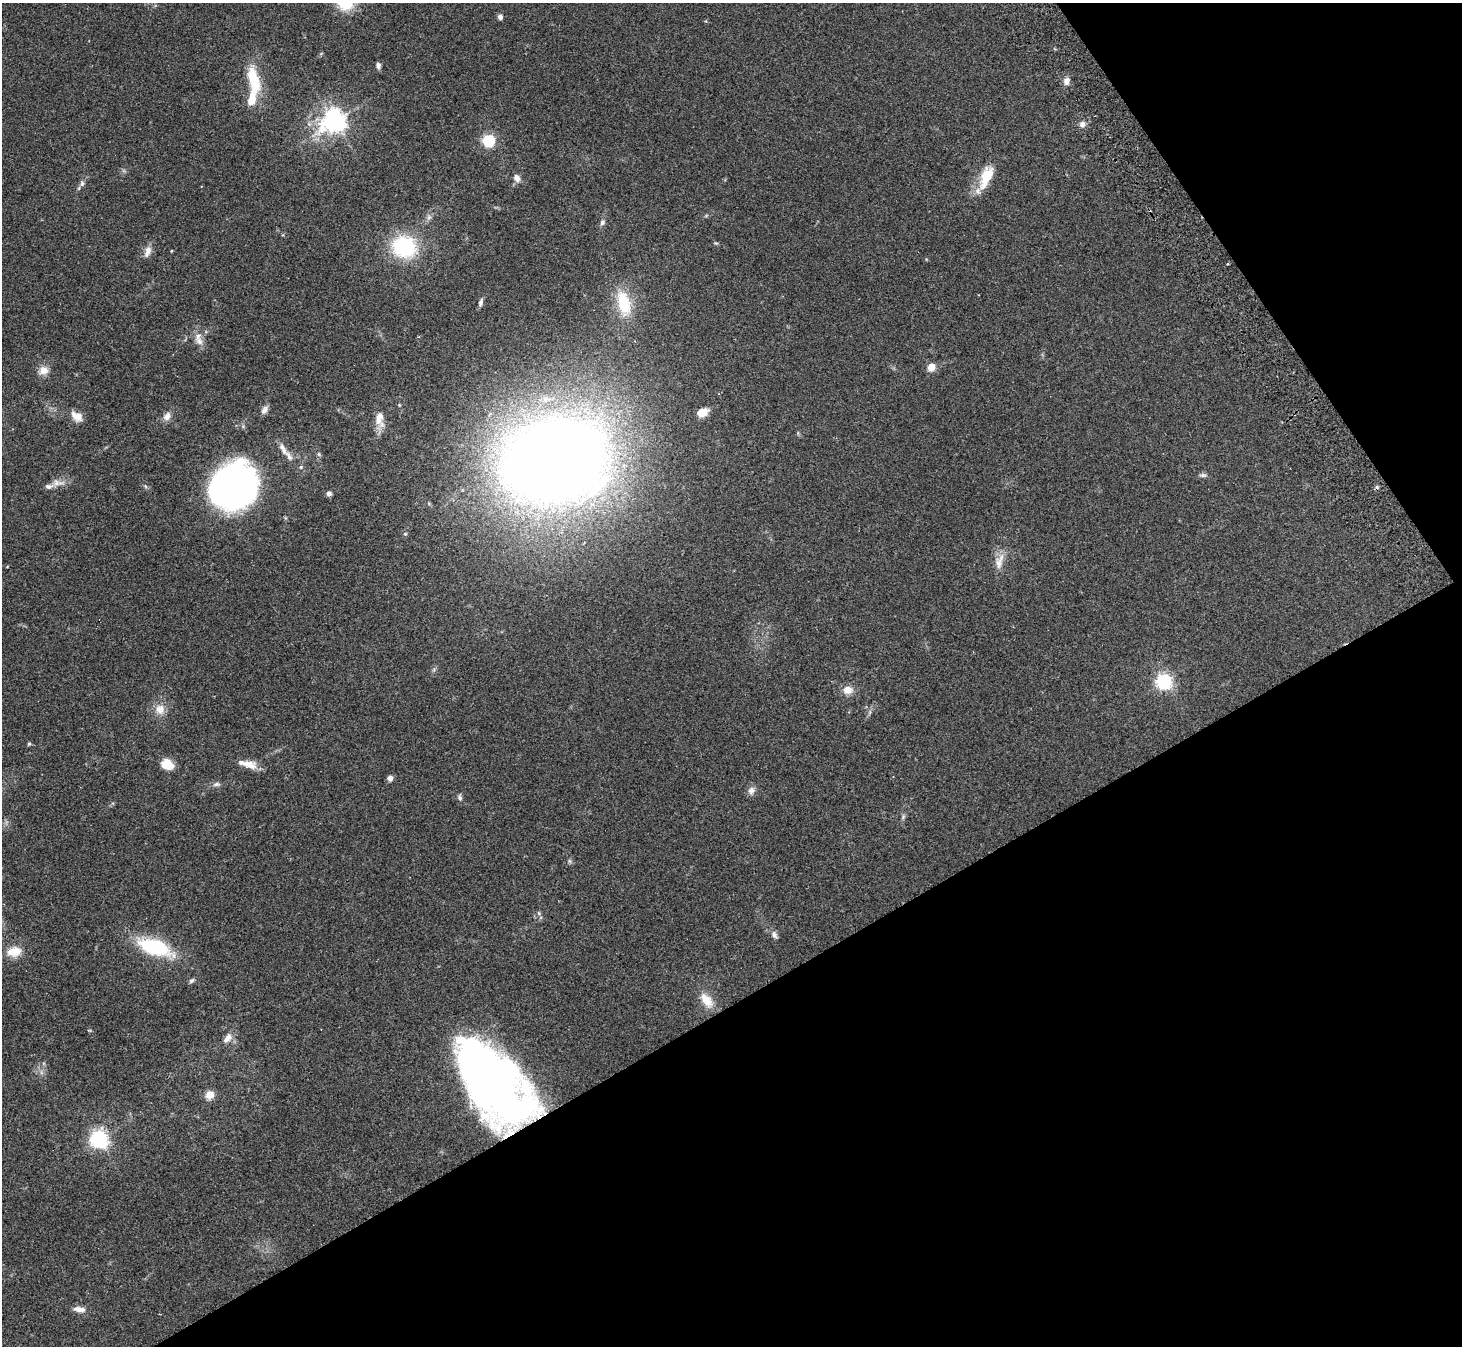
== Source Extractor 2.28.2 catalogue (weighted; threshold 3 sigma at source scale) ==
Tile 12 of 4 x 4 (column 4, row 3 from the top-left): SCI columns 4430-5889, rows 1541-2884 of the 5943 x 5903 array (HDU 1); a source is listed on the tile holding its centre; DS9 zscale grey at full resolution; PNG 1464 x 1348 px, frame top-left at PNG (2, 3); no overlay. Shown black and unused: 32% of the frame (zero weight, under 2 of 3 exposures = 3% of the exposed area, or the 3 px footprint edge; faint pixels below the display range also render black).
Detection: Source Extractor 2.28.2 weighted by HDU 2 'WHT'; one run over the whole footprint, this tile lists its part. Background 0.109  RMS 0.0092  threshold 0.0413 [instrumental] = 3 sigma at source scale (4.5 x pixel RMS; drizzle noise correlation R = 1.50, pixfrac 1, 0.05/0.05 arcsec/px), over >= 5 px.
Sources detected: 61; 1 inside a brighter object's white glare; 1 cosmic-ray / hot-pixel residue — not listed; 4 inside a brighter listed object's ellipse — not listed separately; the other 55 listed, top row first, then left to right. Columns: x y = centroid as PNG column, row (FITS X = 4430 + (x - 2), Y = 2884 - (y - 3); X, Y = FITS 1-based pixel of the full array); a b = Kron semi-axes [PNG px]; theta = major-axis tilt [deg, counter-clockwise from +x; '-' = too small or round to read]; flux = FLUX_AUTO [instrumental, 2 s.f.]
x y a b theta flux
500 17 5 5 - 3.4
378 65 7 5 -87 2.7
254 80 34 12 -77 32
1067 81 9 7 77 4.9
334 121 8 7 - 670
1082 124 8 7 - 3.5
488 141 6 5 - 110
986 177 30 13 67 23
517 178 10 7 -67 4.2
82 183 8 6 76 2.4
429 217 7 6 - 2.3
602 222 7 6 - 2.5
716 243 6 4 -31 1.1
404 247 24 20 -11 71
147 251 17 8 71 5.5
171 251 4 2 - 0.63
481 302 9 5 76 2.7
624 303 37 17 -75 32
198 336 12 8 -88 5.8
931 367 5 5 - 25
44 370 12 11 - 7.2
264 410 11 6 57 4
702 412 12 9 19 8.1
77 416 15 10 -31 8.9
167 416 12 9 52 5.3
379 419 22 11 -89 11
283 450 21 7 -56 7.3
319 454 6 3 -71 1.1
556 461 76 59 9 1800
1203 475 10 5 5 2.3
58 483 18 8 -1 6.7
234 487 46 37 37 380
329 493 6 5 - 2.7
999 561 24 10 71 9.8
1164 681 6 6 - 280
848 690 11 9 6 8.5
160 709 14 12 -76 9.2
29 743 5 4 - 1.1
167 764 12 9 -36 16
249 764 20 10 -17 10
390 778 6 6 - 3.6
216 784 11 5 10 2.8
751 791 10 9 - 4.3
460 797 8 6 -77 2.2
903 817 7 5 79 1.8
774 935 11 7 -64 3.2
155 947 29 14 -18 73
14 952 16 10 10 15
191 981 8 5 36 1.8
706 1000 20 11 -54 14
227 1038 15 8 46 6.1
494 1084 84 41 -52 560
210 1095 10 10 - 8
99 1139 6 6 - 410
79 1309 15 6 -7 6.4
Overlapping masked pixels (flux is a lower limit): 1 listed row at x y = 494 1084